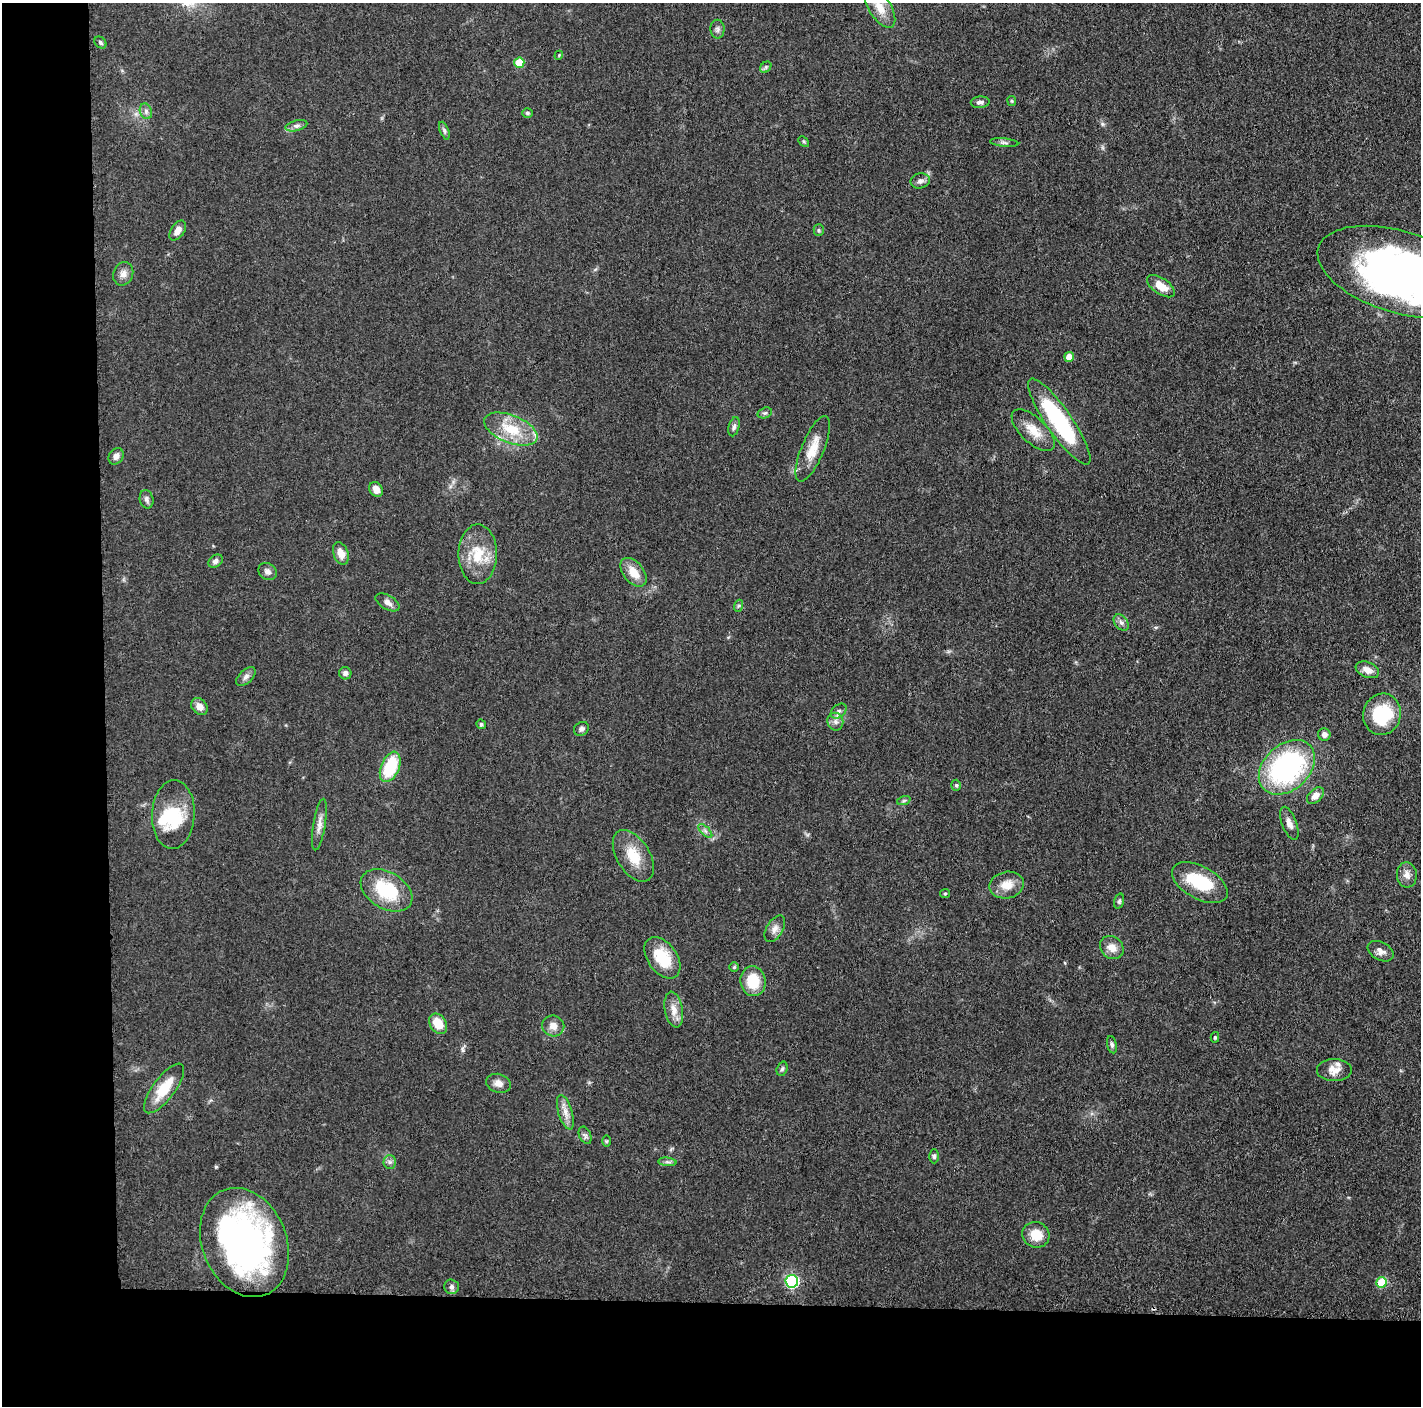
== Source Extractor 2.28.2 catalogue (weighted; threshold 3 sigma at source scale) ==
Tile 7 of 3 x 3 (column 1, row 3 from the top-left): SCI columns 7-1425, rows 20-1423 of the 4280 x 4250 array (HDU 1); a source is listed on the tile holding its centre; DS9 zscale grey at full resolution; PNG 1423 x 1408 px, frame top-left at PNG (2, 3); each listed source drawn as its Kron ellipse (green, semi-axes under 4 px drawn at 4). Shown black and unused: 14% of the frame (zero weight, under 3 of 5 exposures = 1% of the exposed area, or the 3 px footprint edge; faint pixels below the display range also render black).
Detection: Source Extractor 2.28.2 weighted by HDU 2 'WHT'; one run over the whole footprint, this tile lists its part. Background 0.0487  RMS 0.0053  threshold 0.0237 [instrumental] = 3 sigma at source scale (4.5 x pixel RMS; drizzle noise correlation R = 1.50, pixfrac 1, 0.05/0.05 arcsec/px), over >= 5 px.
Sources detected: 96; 4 inside a brighter object's white glare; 1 cosmic-ray / hot-pixel residue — neither listed nor drawn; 1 inside a brighter listed object's ellipse — not listed separately; the other 90 listed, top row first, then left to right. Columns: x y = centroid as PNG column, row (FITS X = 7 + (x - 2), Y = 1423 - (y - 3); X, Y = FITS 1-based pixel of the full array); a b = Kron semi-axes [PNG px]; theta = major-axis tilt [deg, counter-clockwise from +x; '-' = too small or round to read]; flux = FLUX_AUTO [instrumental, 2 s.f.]
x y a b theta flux
880 7 23 11 -57 8.8
717 29 9 7 -88 1.8
100 42 7 5 -46 1
559 55 4 3 - 0.53
519 63 5 5 - 15
766 67 6 5 - 0.96
1012 101 5 4 - 0.64
980 102 9 6 4 1.9
146 111 8 6 -71 1.7
527 113 5 4 - 1
296 126 11 5 14 1.9
444 131 9 4 -69 1.2
804 141 6 4 -45 0.68
1004 143 14 4 -5 1.5
920 181 10 7 12 2
819 230 5 5 - 0.84
178 231 11 6 57 3.4
1400 272 85 41 -17 310
123 274 12 10 68 3.2
1161 286 16 8 -34 7.6
1069 357 5 4 - 6.9
765 413 7 5 19 1
1059 422 51 13 -55 59
734 427 10 5 75 1.6
511 429 28 13 -22 17
1033 430 27 12 -44 9.6
813 449 35 11 67 11
116 456 9 7 54 2.6
376 489 8 6 -60 4.1
147 499 9 6 -78 1.8
341 553 12 7 -71 4.8
478 554 30 19 89 17
215 561 8 5 35 1.8
267 571 9 8 - 2.2
633 572 16 10 -50 8
387 602 13 7 -30 2.7
738 606 6 4 70 0.78
1121 623 9 6 -48 1.9
1367 670 12 7 -23 4
345 673 6 6 - 1.7
246 677 12 6 43 2.2
199 706 9 7 -51 3.9
839 711 9 6 41 1.7
1382 714 21 19 75 28
835 722 9 7 -70 2.5
481 724 5 4 - 0.86
581 729 8 6 30 1.6
1324 734 6 6 - 2.3
390 767 16 9 67 26
1287 767 32 22 42 100
956 785 5 4 - 0.81
1315 796 10 6 43 3.9
904 800 7 4 20 0.92
173 814 34 21 87 27
1289 823 17 7 -69 3.6
319 825 26 6 81 4.1
705 831 9 3 -45 1.2
633 856 28 16 -58 14
1407 875 13 10 -85 3.8
1200 883 30 16 -29 24
1007 885 17 13 11 7.5
386 890 28 18 -31 28
945 894 5 4 - 0.62
1119 901 8 4 74 0.99
775 929 15 8 59 3.4
1112 947 12 11 - 5.1
1381 951 14 9 -28 3.4
662 958 23 14 -54 17
734 967 5 5 - 0.69
753 981 15 12 -82 15
674 1010 18 9 -79 5.2
438 1024 11 8 -57 10
553 1026 11 10 - 4.4
1215 1037 5 4 - 0.83
1112 1045 9 5 -77 1.2
782 1069 7 5 72 1
1334 1070 17 11 1 5.4
498 1083 12 9 -16 3.6
164 1088 30 11 53 15
565 1112 18 7 -73 4.2
585 1135 9 6 -66 1.5
606 1141 6 4 90 0.63
934 1156 7 5 -89 1.1
390 1162 6 6 - 1.3
667 1162 9 3 -5 1.1
1036 1235 14 12 -26 9.6
244 1243 56 42 -68 190
792 1281 6 6 - 70
1382 1282 5 5 - 18
451 1287 7 7 - 1.6
Isophote crosses this tile's border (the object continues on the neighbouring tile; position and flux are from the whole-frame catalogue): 2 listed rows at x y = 880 7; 1400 272